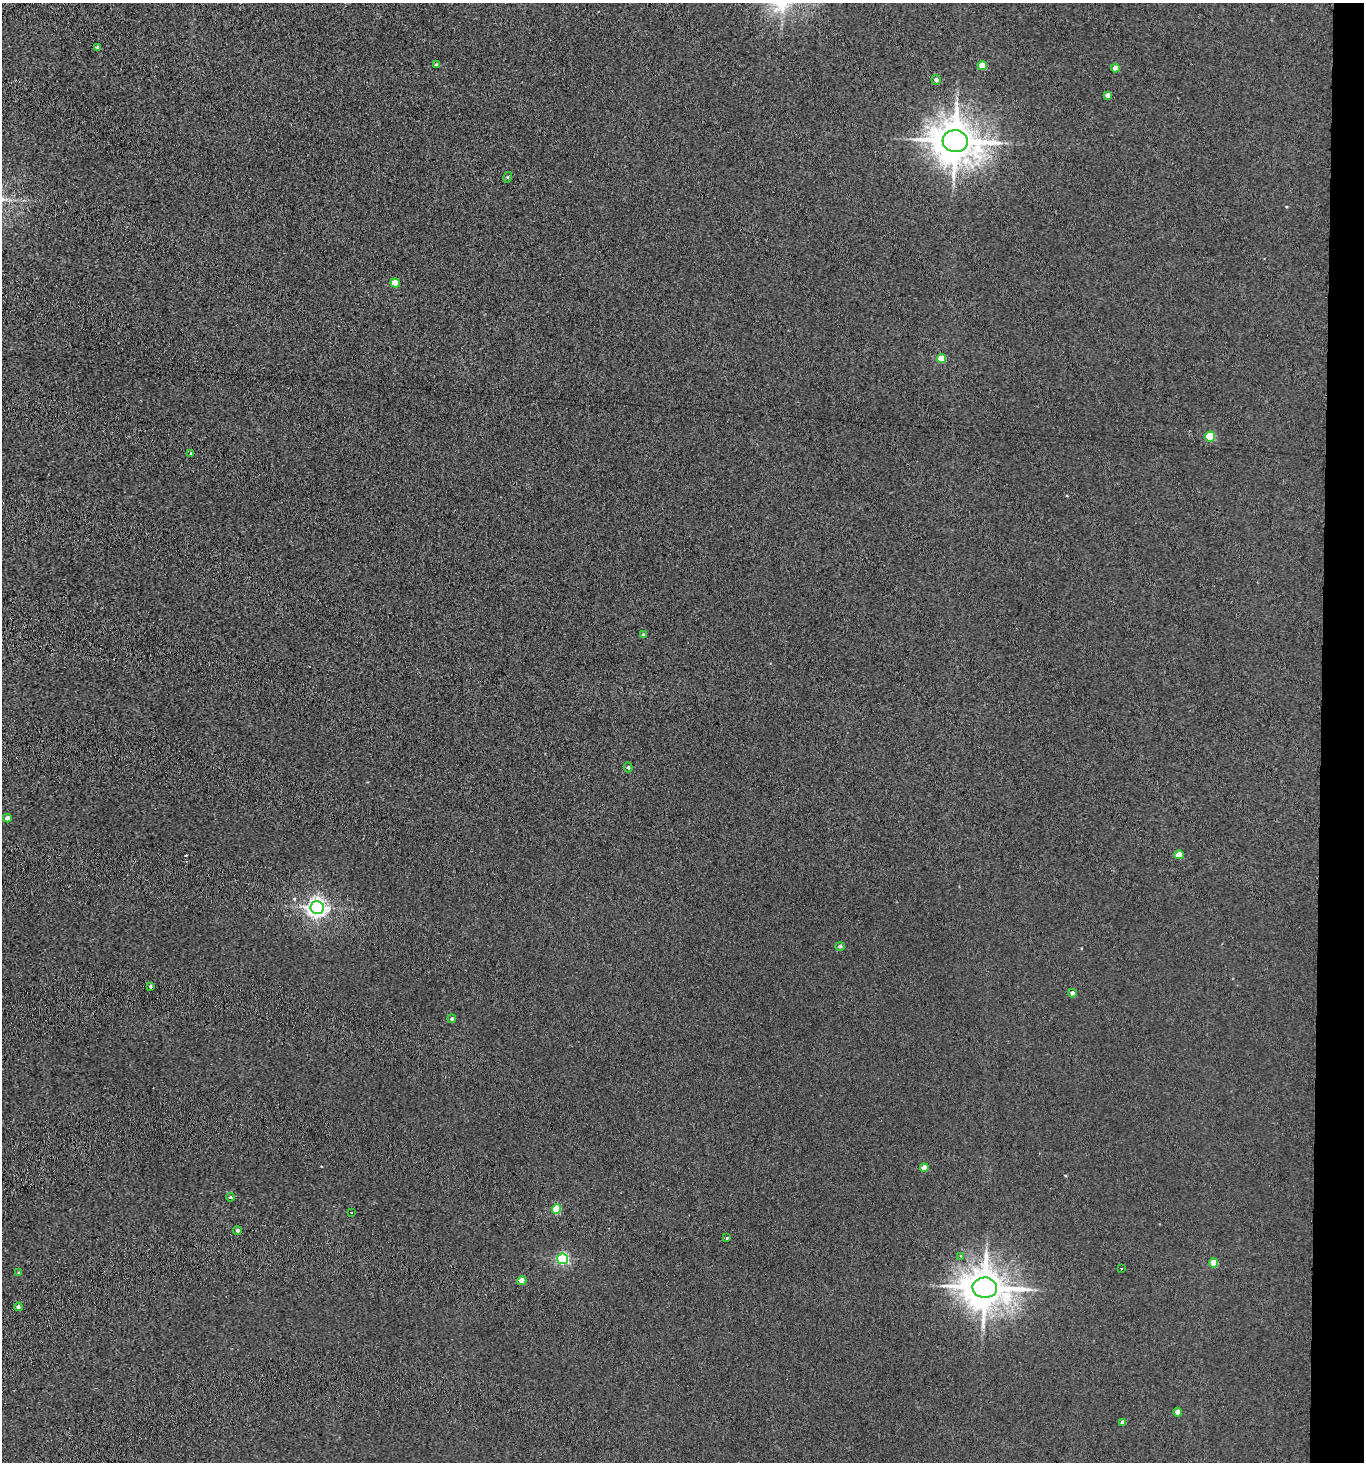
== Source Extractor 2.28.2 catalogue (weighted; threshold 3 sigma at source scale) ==
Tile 6 of 3 x 3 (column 3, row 2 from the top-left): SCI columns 2950-4311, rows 1467-2926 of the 4473 x 4392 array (HDU 1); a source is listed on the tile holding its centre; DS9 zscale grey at full resolution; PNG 1366 x 1464 px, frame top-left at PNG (2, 3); each listed source drawn as its Kron ellipse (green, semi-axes under 4 px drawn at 4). Shown black and unused: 3% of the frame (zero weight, under 3 of 4 exposures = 5% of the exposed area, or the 3 px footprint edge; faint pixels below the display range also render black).
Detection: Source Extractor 2.28.2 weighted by HDU 2 'WHT'; one run over the whole footprint, this tile lists its part. Background 0.042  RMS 0.0062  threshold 0.0278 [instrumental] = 3 sigma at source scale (4.5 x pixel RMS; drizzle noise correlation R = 1.50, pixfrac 1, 0.05/0.05 arcsec/px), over >= 5 px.
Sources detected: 38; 1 cosmic-ray / hot-pixel residue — neither listed nor drawn; the other 37 listed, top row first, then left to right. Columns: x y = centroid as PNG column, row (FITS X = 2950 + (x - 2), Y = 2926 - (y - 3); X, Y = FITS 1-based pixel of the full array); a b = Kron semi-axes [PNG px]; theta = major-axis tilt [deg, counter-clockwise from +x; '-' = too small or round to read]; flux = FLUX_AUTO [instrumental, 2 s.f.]
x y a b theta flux
98 47 4 3 - 1.5
436 64 4 4 - 0.87
982 66 4 4 - 10
1115 68 4 4 - 5.3
936 80 5 4 - 1.6
1108 95 4 4 - 4.4
955 141 13 11 -5 2000
508 177 5 3 - 0.62
395 283 4 4 - 13
941 359 4 4 - 13
1210 436 5 5 - 28
191 453 3 3 - 0.77
643 635 4 3 - 0.89
628 767 5 4 - 0.95
7 818 4 4 - 2.8
1179 855 5 4 - 8.6
317 908 7 6 - 280
840 946 5 4 - 1.4
151 986 4 3 - 1.1
1072 993 4 4 - 2.2
452 1019 4 4 - 0.98
924 1168 4 4 - 6.1
230 1197 4 3 - 1.1
556 1209 4 4 - 17
351 1212 2 2 - 0.73
237 1231 4 4 - 1.2
727 1238 3 3 - 1.2
961 1256 4 3 - 0.7
563 1259 5 5 - 72
1214 1263 4 4 - 12
1121 1268 2 2 - 0.56
19 1273 4 4 - 0.79
522 1281 4 4 - 7.2
985 1288 12 10 -4 1800
18 1307 4 4 - 1.3
1178 1412 4 4 - 4.5
1123 1422 4 4 - 2.1
Overlapping masked pixels (flux is a lower limit): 1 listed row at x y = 985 1288